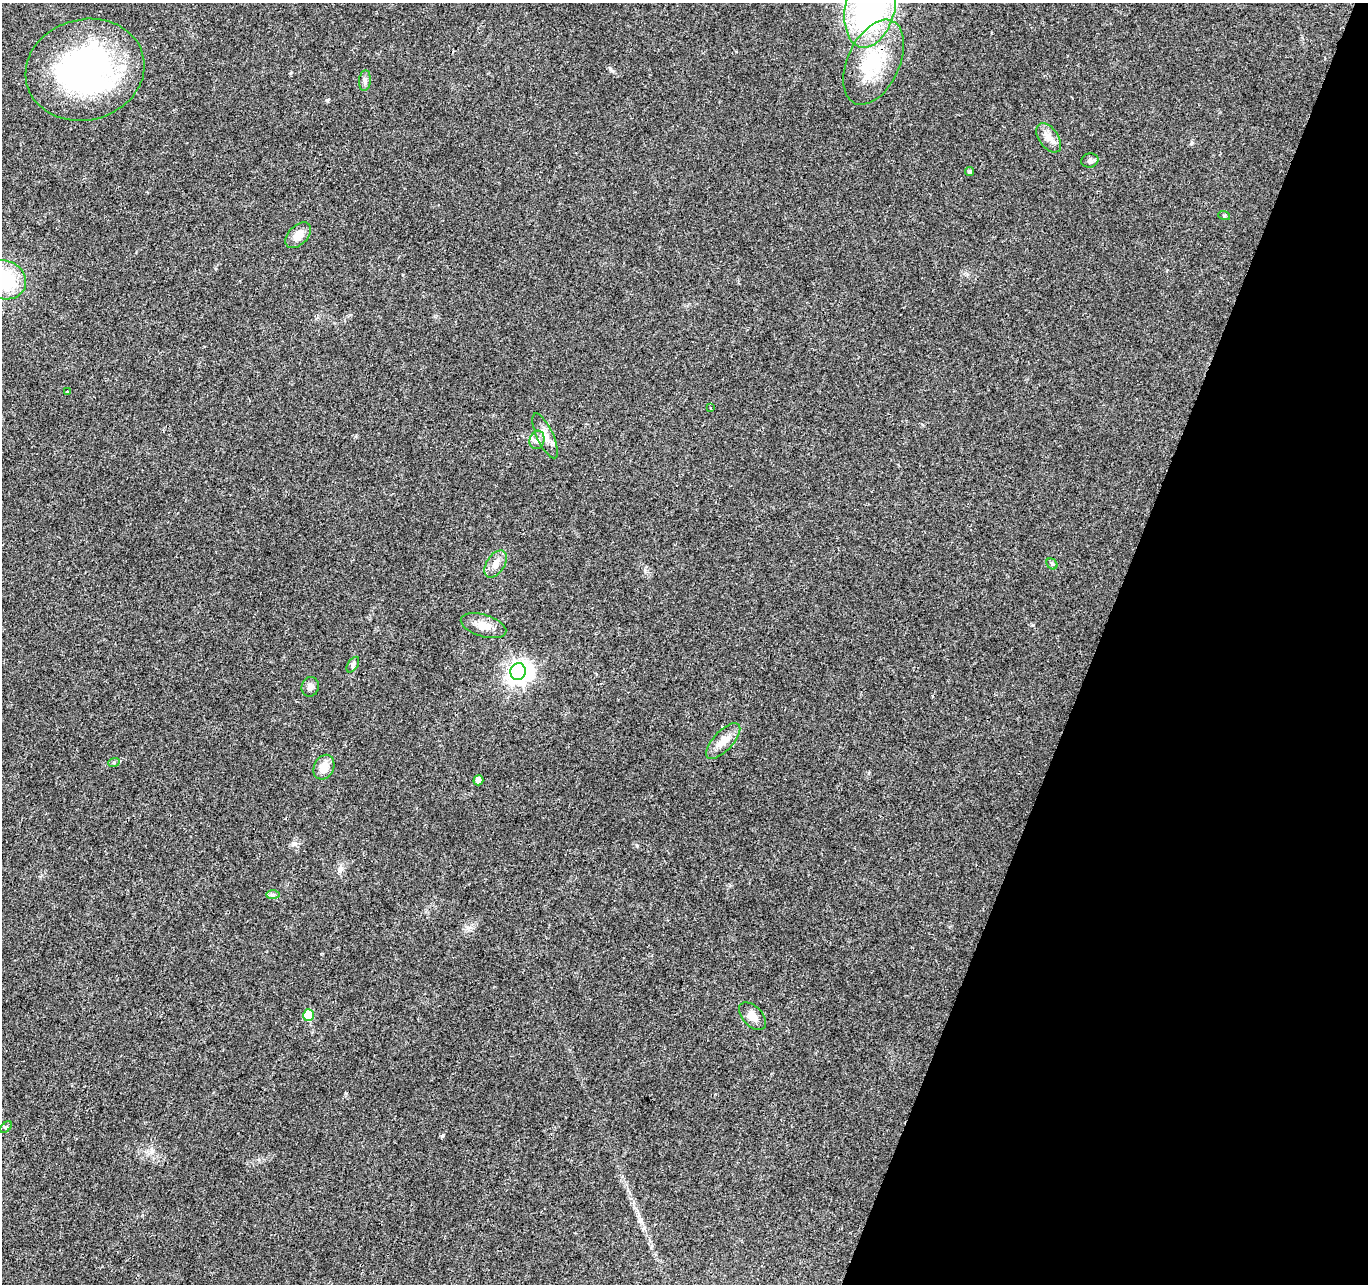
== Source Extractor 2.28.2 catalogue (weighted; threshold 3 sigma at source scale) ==
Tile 8 of 4 x 4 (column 4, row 2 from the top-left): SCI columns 4101-5466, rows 2778-4059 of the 5476 x 5619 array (HDU 1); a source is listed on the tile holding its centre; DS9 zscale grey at full resolution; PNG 1370 x 1286 px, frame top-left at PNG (2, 3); each listed source drawn as its Kron ellipse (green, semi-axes under 4 px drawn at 4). Shown black and unused: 20% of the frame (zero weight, under 3 of 4 exposures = <1% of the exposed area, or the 3 px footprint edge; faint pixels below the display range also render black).
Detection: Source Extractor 2.28.2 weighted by HDU 2 'WHT'; one run over the whole footprint, this tile lists its part. Background 0.0267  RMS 0.0031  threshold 0.0138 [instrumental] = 3 sigma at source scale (4.5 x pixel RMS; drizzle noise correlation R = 1.50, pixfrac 1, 0.0396/0.0396 arcsec/px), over >= 5 px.
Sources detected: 31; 2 inside a brighter object's white glare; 1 cosmic-ray / hot-pixel residue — neither listed nor drawn; the other 28 listed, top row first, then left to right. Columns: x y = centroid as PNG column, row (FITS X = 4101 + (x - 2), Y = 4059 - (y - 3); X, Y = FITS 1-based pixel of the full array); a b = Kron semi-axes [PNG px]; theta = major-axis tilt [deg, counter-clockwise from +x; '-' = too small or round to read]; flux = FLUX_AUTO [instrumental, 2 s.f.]
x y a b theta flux
870 7 42 25 77 83
874 62 45 26 65 20
85 70 60 50 14 86
365 81 10 6 83 1
1049 138 16 9 -55 2.8
1090 161 9 7 12 0.89
970 172 4 4 - 0.79
1224 215 6 4 -18 0.35
298 235 15 9 45 3.1
4 280 22 19 -19 21
67 392 3 3 - 0.97
710 407 3 2 - 0.24
545 436 24 8 -65 3.2
537 440 9 7 74 1.4
496 564 15 9 57 2.5
1052 564 6 4 -45 0.52
483 626 23 11 -17 3.8
353 665 9 5 56 0.77
518 672 8 7 - 160
310 687 10 8 75 1.5
723 741 22 10 47 3.6
114 762 6 3 19 0.37
324 767 13 10 63 4
478 780 5 5 - 1.6
273 895 7 4 0 0.67
308 1015 6 5 - 8.4
753 1016 16 10 -45 2.8
6 1127 7 4 44 0.49
Isophote crosses this tile's border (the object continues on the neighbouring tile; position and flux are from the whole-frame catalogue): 2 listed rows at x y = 870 7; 4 280
Unlisted compact peaks at least as high as the median listed source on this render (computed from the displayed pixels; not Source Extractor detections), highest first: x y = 442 1136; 327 101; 295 843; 340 871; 1192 143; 259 1160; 468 928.